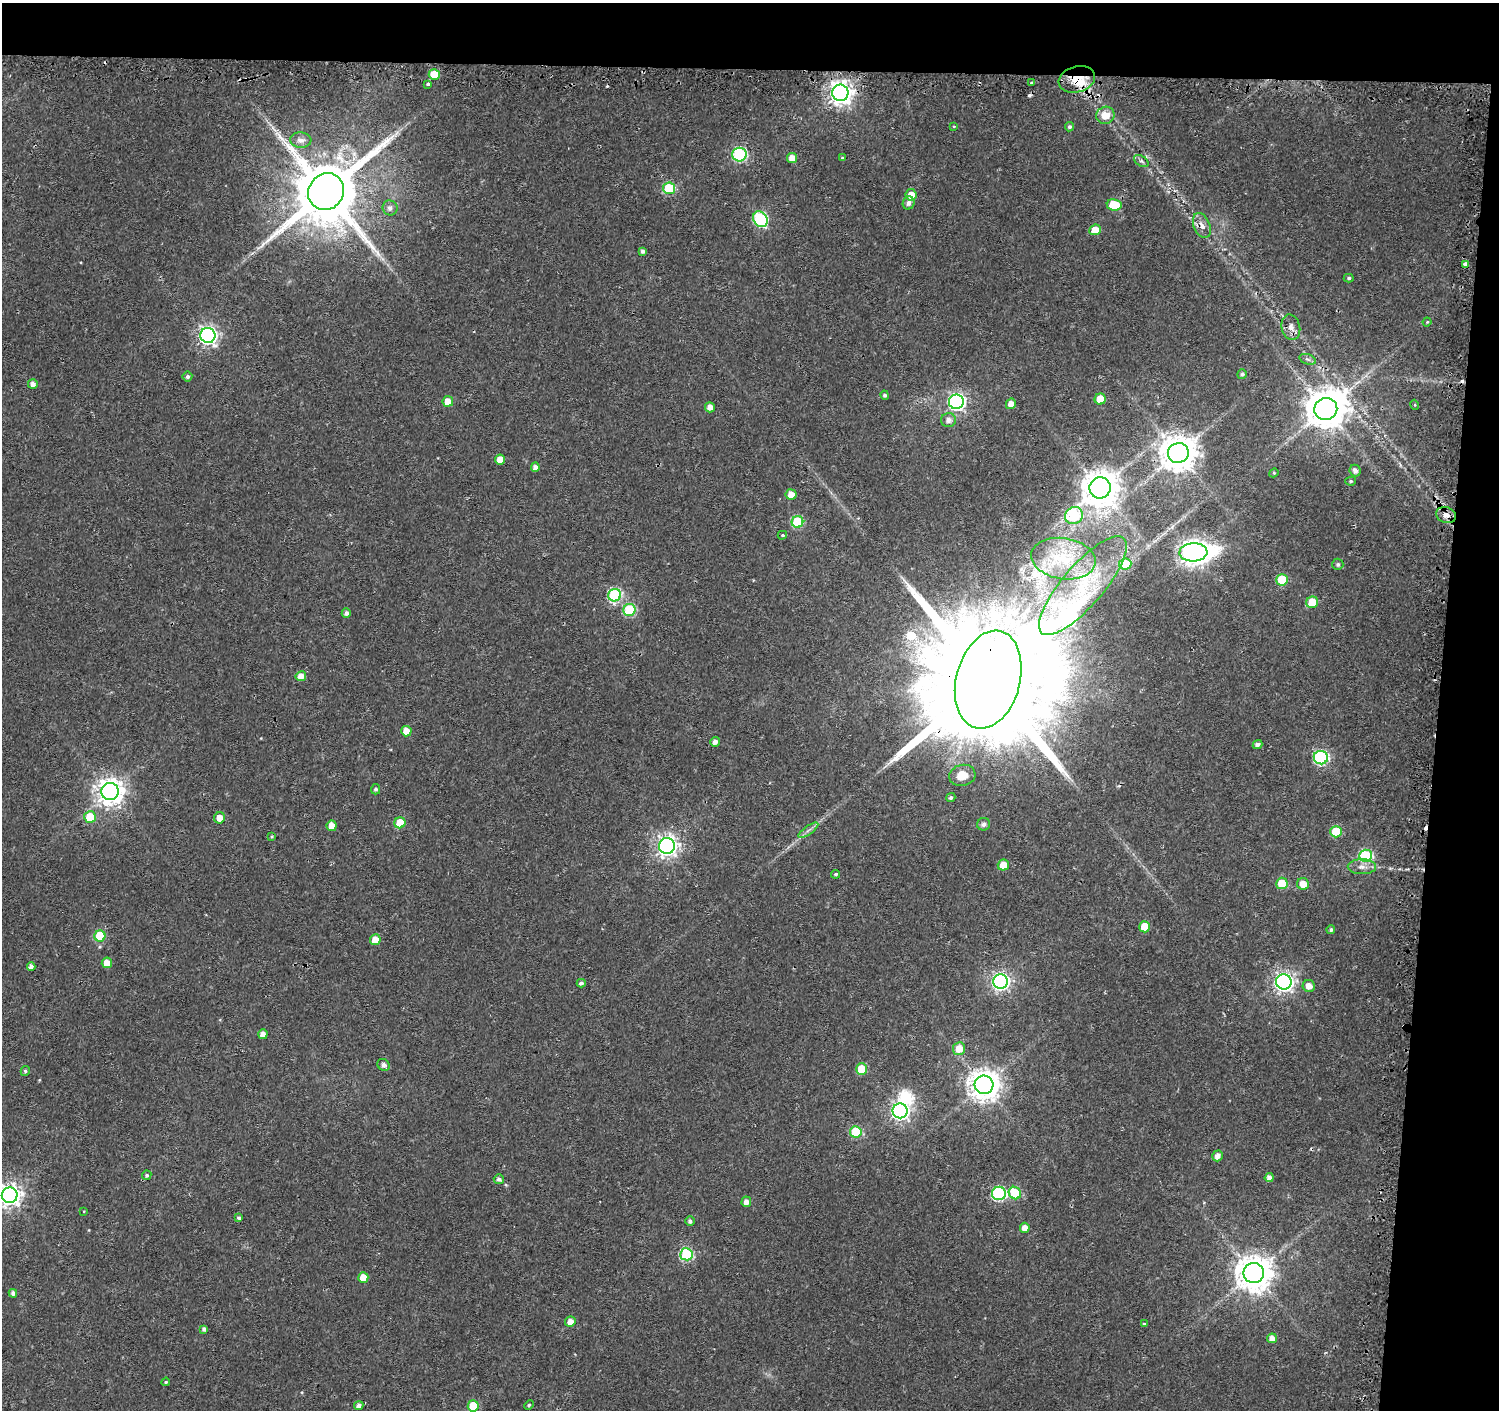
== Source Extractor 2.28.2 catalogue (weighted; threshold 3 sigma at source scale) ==
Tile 3 of 3 x 3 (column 3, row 1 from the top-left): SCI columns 3116-4612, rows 4180-5587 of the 4662 x 5899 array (HDU 1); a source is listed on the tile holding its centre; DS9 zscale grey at full resolution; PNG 1501 x 1412 px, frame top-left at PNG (2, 3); each listed source drawn as its Kron ellipse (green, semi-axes under 4 px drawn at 4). Shown black and unused: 9% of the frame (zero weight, under 2 of 3 exposures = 3% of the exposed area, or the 3 px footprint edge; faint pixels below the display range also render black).
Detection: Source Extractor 2.28.2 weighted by HDU 2 'WHT'; one run over the whole footprint, this tile lists its part. Background 0.0177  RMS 0.0033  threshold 0.0147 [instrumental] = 3 sigma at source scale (4.5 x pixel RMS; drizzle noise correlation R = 1.50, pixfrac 1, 0.0396/0.0396 arcsec/px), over >= 5 px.
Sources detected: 140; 1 too faint to see at this stretch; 1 inside a brighter object's white glare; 7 cosmic-ray / hot-pixel residue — neither listed nor drawn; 1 inside a brighter listed object's ellipse — not listed separately; the other 130 listed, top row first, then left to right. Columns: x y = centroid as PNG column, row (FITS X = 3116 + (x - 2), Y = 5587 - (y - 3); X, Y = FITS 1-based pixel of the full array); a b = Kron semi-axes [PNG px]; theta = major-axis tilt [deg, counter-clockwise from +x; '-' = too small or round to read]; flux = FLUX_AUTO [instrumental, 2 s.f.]
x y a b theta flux
434 75 5 5 - 10
1077 79 18 13 17 8.4
1032 83 3 3 - 0.49
428 84 3 3 - 1
840 93 8 8 - 270
1105 115 9 8 - 5.2
954 126 4 3 - 0.27
1069 127 4 4 - 0.71
301 140 10 7 -4 2
739 155 7 7 - 48
792 158 5 5 - 3
842 158 4 3 - 0.38
1141 161 8 5 -35 0.79
669 188 6 5 - 25
326 192 19 17 54 3500
911 195 6 5 - 3.4
909 203 7 6 - 1.3
1114 205 7 5 -8 12
390 208 7 7 - 1.4
760 219 8 6 -54 47
1202 225 13 8 -67 2.6
1095 230 6 5 - 5.3
643 251 4 4 - 0.93
1465 265 4 3 - 6
1349 278 5 4 - 0.61
1427 322 4 4 - 0.44
1291 327 13 9 -76 2.2
208 335 7 7 - 130
1308 359 8 5 -19 0.71
1242 374 5 4 - 0.83
187 377 5 5 - 0.77
33 384 5 4 - 1.7
885 395 5 4 - 0.8
1100 399 5 5 - 6.6
448 401 5 5 - 4.3
956 402 7 7 - 100
1011 404 5 5 - 2.4
1415 405 5 3 - 0.3
710 407 5 5 - 2.3
1326 409 11 10 - 1000
948 420 7 7 - 1.9
1178 453 10 10 - 780
500 459 5 5 - 3.4
535 467 5 4 - 1.6
1355 471 6 5 - 1.4
1274 473 5 4 - 0.42
1351 481 5 4 - 0.58
1100 488 10 10 - 780
791 494 5 5 - 3.3
1446 515 10 8 -18 2.2
1074 516 9 8 - 25
797 522 6 6 - 25
782 535 5 3 - 0.38
1193 552 14 9 3 340
1063 559 32 20 -9 21
1125 564 6 6 - 14
1338 564 5 5 - 0.74
1282 580 6 5 - 15
1083 586 63 20 49 25
615 595 6 6 - 41
1312 602 6 5 - 7.4
629 610 6 6 - 28
346 613 5 4 - 1.1
301 676 5 5 - 3.1
988 680 50 32 75 23000
406 731 5 5 - 3.5
715 742 5 4 - 1.5
1258 745 5 4 - 1.3
1321 758 7 6 - 63
962 775 13 10 15 4.3
376 789 5 4 - 0.73
110 791 8 8 - 370
951 798 5 4 - 0.79
90 817 6 5 - 11
220 818 5 5 - 3
400 823 5 5 - 8.6
984 824 6 6 - 1.2
332 826 5 5 - 3.5
808 830 12 3 35 0.97
1336 832 6 5 - 13
272 837 4 4 - 0.42
667 846 8 8 - 180
1366 856 6 6 - 37
1003 865 5 5 - 4.2
1362 867 14 7 0 2.2
836 874 4 4 - 0.72
1282 883 6 5 - 11
1303 884 6 6 - 3.8
1145 927 5 5 - 7.5
1331 930 4 4 - 0.68
100 936 5 5 - 17
375 940 5 5 - 4.4
107 963 5 5 - 3.6
31 966 4 4 - 1.4
1000 981 7 7 - 120
1284 982 8 7 - 160
581 983 4 4 - 1
1309 986 6 6 - 2.5
263 1034 5 4 - 2.3
959 1049 6 6 - 4.4
384 1065 6 5 - 1.5
861 1069 6 5 - 11
25 1071 5 4 - 0.64
984 1085 9 9 - 510
900 1111 7 7 - 120
856 1132 6 5 - 19
1217 1156 5 5 - 2
147 1175 5 4 - 0.71
1269 1178 4 4 - 1.7
499 1179 5 5 - 1.2
999 1193 7 6 - 48
1015 1193 6 6 - 14
10 1195 8 8 - 220
746 1202 5 5 - 1.8
84 1211 4 2 - 0.21
239 1218 4 4 - 0.66
690 1221 4 4 - 1.1
1025 1228 5 5 - 2.7
686 1254 6 6 - 37
1254 1273 10 10 - 740
363 1278 5 5 - 4.7
13 1293 4 4 - 1.3
570 1322 5 5 - 2.7
1144 1324 4 4 - 0.42
204 1329 4 4 - 1.1
1272 1338 5 4 - 2.5
166 1382 4 3 - 0.41
529 1405 5 4 - 0.48
359 1406 5 4 - 1.6
473 1406 5 5 - 9.6
Overlapping masked pixels (flux is a lower limit): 3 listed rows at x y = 1077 79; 1446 515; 988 680
Isophote crosses this tile's border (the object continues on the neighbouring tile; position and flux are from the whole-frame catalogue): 1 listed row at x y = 10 1195